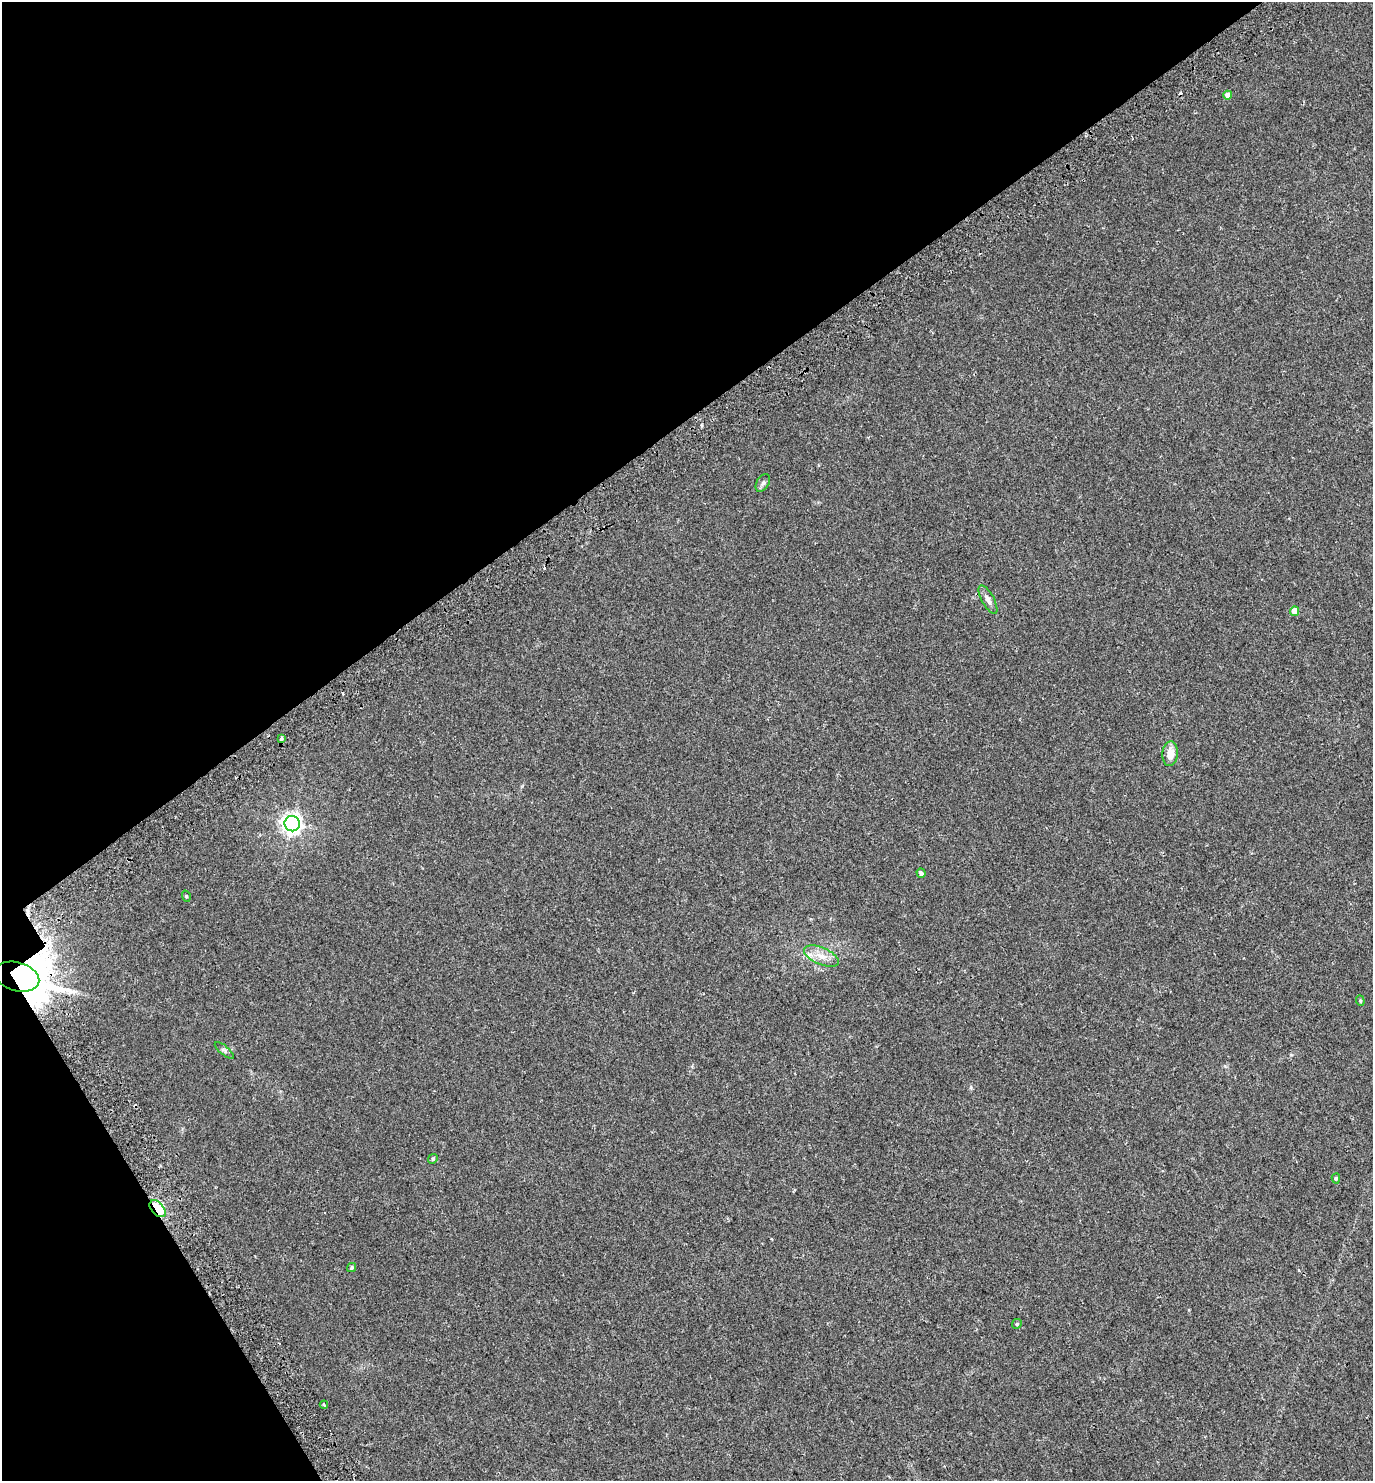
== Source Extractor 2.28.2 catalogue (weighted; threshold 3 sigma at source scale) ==
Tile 5 of 4 x 4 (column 1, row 2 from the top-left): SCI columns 265-1635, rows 3015-4493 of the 5950 x 6034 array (HDU 1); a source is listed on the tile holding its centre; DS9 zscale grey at full resolution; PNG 1375 x 1483 px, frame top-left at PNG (2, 2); each listed source drawn as its Kron ellipse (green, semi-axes under 4 px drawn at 4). Shown black and unused: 33% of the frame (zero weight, under 2 of 3 exposures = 4% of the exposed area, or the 3 px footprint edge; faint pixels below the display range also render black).
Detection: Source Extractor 2.28.2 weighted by HDU 2 'WHT'; one run over the whole footprint, this tile lists its part. Background 0.0136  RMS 0.0058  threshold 0.026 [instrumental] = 3 sigma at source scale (4.5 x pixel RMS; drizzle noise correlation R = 1.50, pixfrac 1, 0.0396/0.0396 arcsec/px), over >= 5 px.
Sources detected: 22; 3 cosmic-ray / hot-pixel residue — neither listed nor drawn; the other 19 listed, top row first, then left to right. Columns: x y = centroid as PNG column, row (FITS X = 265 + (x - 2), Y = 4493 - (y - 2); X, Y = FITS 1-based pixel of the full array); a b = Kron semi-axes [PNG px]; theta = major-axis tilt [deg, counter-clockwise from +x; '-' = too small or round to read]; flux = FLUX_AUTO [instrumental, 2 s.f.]
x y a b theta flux
1228 95 4 4 - 4.4
763 483 9 6 59 1.4
988 600 16 6 -61 2.7
1295 611 5 4 - 7.4
281 739 4 3 - 0.87
1170 754 12 7 86 6.2
292 824 8 7 - 290
921 873 5 4 - 1.2
186 896 6 3 -72 0.49
821 956 18 8 -23 5.9
17 977 23 14 -16 2200
1360 1001 5 4 - 0.69
224 1050 12 4 -40 1.3
433 1159 5 4 - 0.69
1336 1178 5 4 - 0.61
158 1209 10 6 -49 49
352 1267 4 4 - 0.79
1017 1324 5 4 - 0.69
324 1405 4 3 - 1
Overlapping masked pixels (flux is a lower limit): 2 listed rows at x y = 17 977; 158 1209